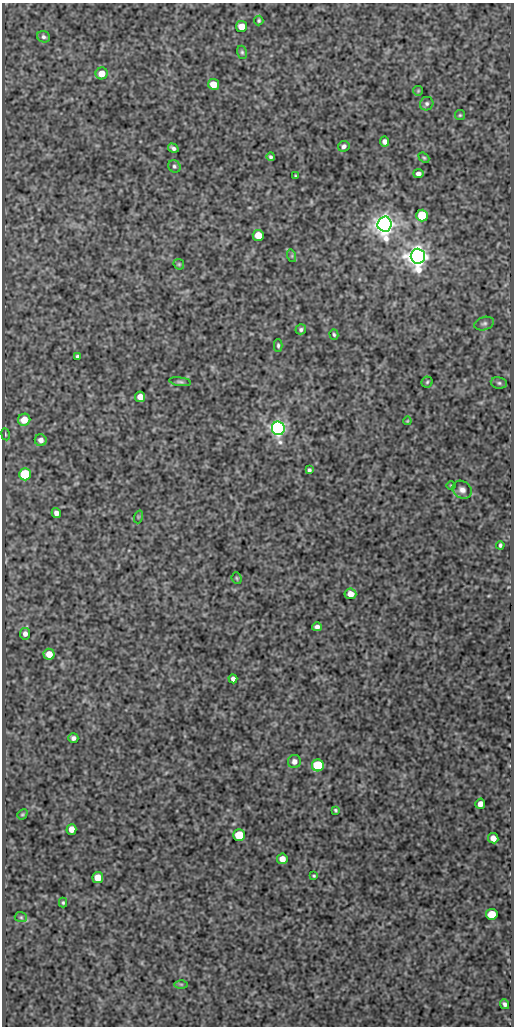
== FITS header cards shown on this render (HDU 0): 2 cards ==
NAXIS1  =                  512
NAXIS2  =                 1024

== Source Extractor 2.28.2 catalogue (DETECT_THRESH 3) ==
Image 512 x 1024 px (HDU 0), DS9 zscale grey, 1 PNG px = 1 image px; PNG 516 x 1028 px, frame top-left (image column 1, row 1024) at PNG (2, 3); each listed source drawn as its Kron ellipse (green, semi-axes under 4 px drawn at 4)
Background 142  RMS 0.53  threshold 1.58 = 3 sigma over >= 5 px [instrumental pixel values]
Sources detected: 67; all 67 listed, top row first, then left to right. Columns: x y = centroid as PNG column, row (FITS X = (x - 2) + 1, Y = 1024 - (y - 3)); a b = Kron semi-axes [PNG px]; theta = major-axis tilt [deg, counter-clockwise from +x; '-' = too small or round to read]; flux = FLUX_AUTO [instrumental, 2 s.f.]
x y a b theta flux
259 21 5 4 - 56
242 26 5 5 - 410
44 37 6 5 - 86
242 52 6 5 - 65
102 73 6 6 - 450
213 84 5 5 - 540
418 91 5 5 - 44
427 104 7 6 - 96
460 115 5 5 - 49
385 142 5 4 - 150
344 146 6 5 - 110
173 148 5 3 - 88
271 157 4 3 - 70
424 158 6 4 -40 49
174 166 7 6 - 80
418 174 5 4 - 130
295 176 3 2 - 31
422 215 6 6 - 1200
385 224 7 7 - 36000
258 235 5 5 - 670
292 256 6 4 -73 52
418 256 7 7 - 37000
179 264 6 5 - 47
484 323 10 6 16 110
301 329 5 5 - 77
334 335 5 4 - 61
278 345 6 3 -90 56
78 357 4 4 - 85
180 382 11 4 -7 79
427 382 5 5 - 55
499 383 8 5 -10 84
140 397 5 5 - 310
24 420 6 6 - 490
407 421 4 4 - 33
278 428 7 6 - 16000
6 434 6 3 -81 36
41 440 6 6 - 190
309 470 4 4 - 71
25 474 6 6 - 2700
451 485 5 3 - 33
462 490 10 8 -34 200
56 513 5 4 - 180
138 517 6 4 72 40
500 545 4 3 - 63
237 578 6 5 - 54
350 594 6 5 - 320
317 627 5 4 - 130
25 634 6 5 - 160
49 654 5 5 - 440
233 679 4 4 - 120
73 738 5 4 - 120
294 762 7 6 - 170
318 765 6 6 - 2200
480 804 5 5 - 220
335 810 4 3 - 50
22 814 5 4 - 50
71 829 5 5 - 290
239 835 6 6 - 1000
493 838 5 5 - 270
282 859 5 5 - 320
314 876 3 3 - 43
98 877 5 5 - 580
63 903 5 3 - 53
492 914 6 5 - 800
21 917 6 5 - 57
181 984 6 4 -1 55
505 1004 5 3 - 93